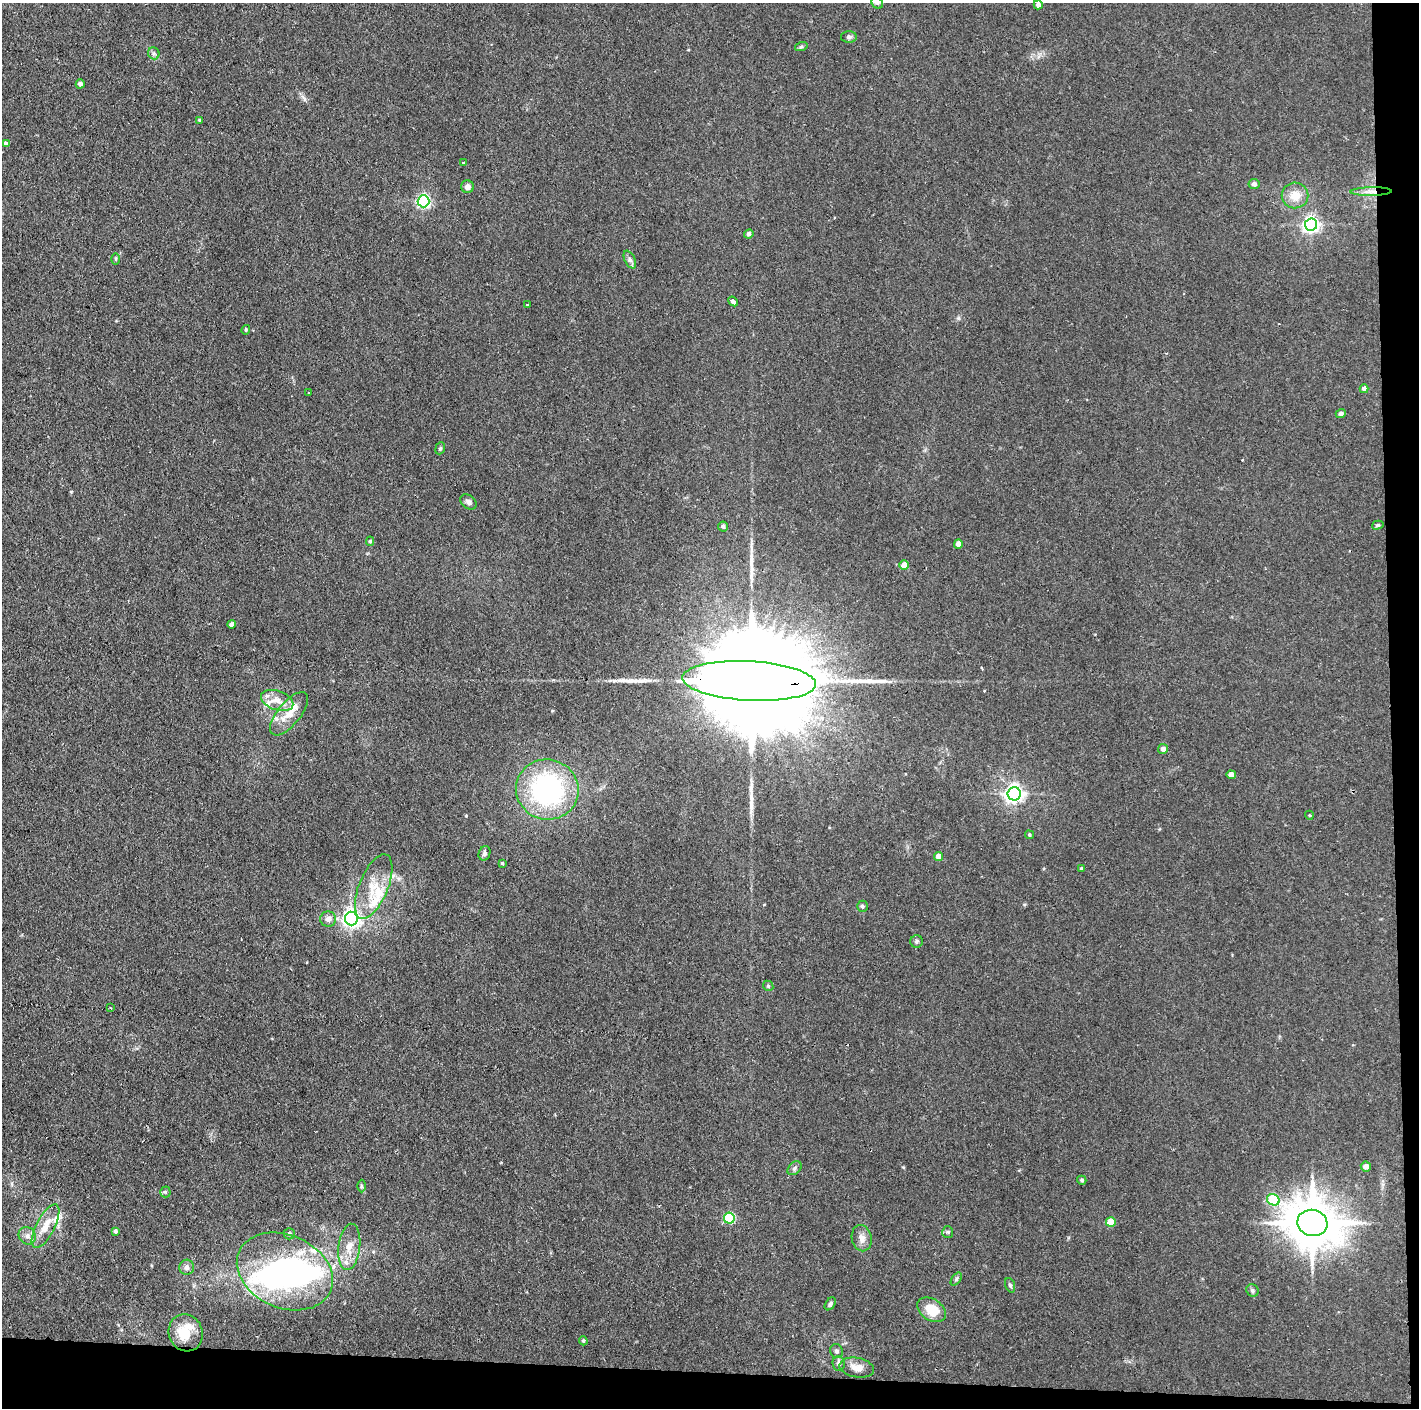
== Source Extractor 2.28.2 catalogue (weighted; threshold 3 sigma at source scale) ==
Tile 9 of 3 x 3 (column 3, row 3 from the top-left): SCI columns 2834-4250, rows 1-1406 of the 4250 x 4220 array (HDU 1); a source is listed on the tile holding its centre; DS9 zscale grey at full resolution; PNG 1421 x 1410 px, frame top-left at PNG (2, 3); each listed source drawn as its Kron ellipse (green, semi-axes under 4 px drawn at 4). Shown black and unused: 5% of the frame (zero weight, under 2 of 3 exposures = <1% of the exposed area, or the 3 px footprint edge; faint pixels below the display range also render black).
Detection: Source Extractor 2.28.2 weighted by HDU 2 'WHT'; one run over the whole footprint, this tile lists its part. Background 0.0464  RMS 0.0053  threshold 0.0237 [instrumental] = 3 sigma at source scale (4.5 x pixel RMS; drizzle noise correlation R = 1.50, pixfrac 1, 0.05/0.05 arcsec/px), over >= 5 px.
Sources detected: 95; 2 inside a brighter object's white glare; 1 cosmic-ray / hot-pixel residue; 3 long thin detections or spike segments (spike, bleed or trail) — neither listed nor drawn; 9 inside a brighter listed object's ellipse — not listed separately; the other 80 listed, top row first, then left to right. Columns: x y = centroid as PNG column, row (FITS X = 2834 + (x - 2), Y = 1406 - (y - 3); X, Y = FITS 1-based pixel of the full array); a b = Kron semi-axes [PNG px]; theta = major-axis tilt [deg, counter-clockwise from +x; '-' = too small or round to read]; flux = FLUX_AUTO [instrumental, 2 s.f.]
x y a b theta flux
877 3 6 5 - 1
1038 5 4 4 - 1.7
849 37 8 5 0 1.2
801 47 6 4 18 0.73
154 53 6 5 - 1.1
80 84 4 4 - 1.8
199 120 4 3 - 0.57
6 144 4 4 - 1.7
463 163 3 2 - 0.58
1254 184 5 5 - 1.6
467 187 6 6 - 2.7
1371 192 20 4 1 3.4
1295 195 13 13 - 7.3
423 201 6 6 - 97
1311 225 6 6 - 170
749 234 5 4 - 1.5
116 259 6 4 89 0.75
630 260 9 5 -63 1.5
733 301 5 3 - 4.1
528 305 3 3 - 1.2
246 330 5 4 - 0.64
1364 389 4 4 - 2.5
308 393 3 2 - 0.38
1341 414 5 4 - 1.3
440 448 6 4 68 0.81
469 502 9 6 -40 1.7
1378 525 6 4 16 0.73
723 526 5 5 - 1.1
370 541 4 4 - 0.7
958 544 4 4 - 4.4
904 565 5 4 - 7.4
231 624 4 4 - 1.6
749 681 67 19 -3 33000
277 700 17 9 -18 5.5
289 714 26 11 51 8.9
1163 749 5 5 - 2.2
1231 775 4 4 - 4.3
547 790 31 30 - 90
1014 794 6 6 - 240
1309 815 4 3 - 0.41
1029 835 4 4 - 0.66
484 853 7 5 71 1.5
938 857 4 4 - 4.7
502 863 4 4 - 0.64
1081 869 4 4 - 0.65
374 887 34 14 67 14
862 906 5 5 - 1.1
351 918 7 6 - 220
328 919 8 7 - 3
917 941 6 6 - 1
768 986 6 4 -47 0.73
110 1008 3 2 - 0.78
1366 1167 5 5 - 2.9
794 1168 8 5 43 1.3
1082 1180 5 4 - 0.88
361 1186 6 4 -89 0.7
165 1192 5 5 - 0.7
1273 1200 6 5 - 50
729 1218 5 5 - 38
1111 1222 5 5 - 11
1312 1223 15 13 -18 2200
45 1226 24 9 63 8.3
115 1231 4 4 - 1.2
948 1232 6 5 - 0.77
289 1234 5 5 - 1.1
27 1236 9 8 - 2.8
862 1238 13 10 -79 3.8
349 1247 23 11 83 7.4
187 1267 7 7 - 2.2
285 1271 50 36 -23 120
956 1279 7 4 54 0.86
1010 1285 7 5 -69 1
1252 1290 6 6 - 1.1
830 1304 7 4 53 1.2
931 1310 15 10 -33 11
186 1333 19 17 -67 12
583 1341 4 3 - 0.62
836 1351 7 6 - 1.2
839 1363 7 6 - 1.6
857 1368 17 9 -10 4.2
Overlapping masked pixels (flux is a lower limit): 2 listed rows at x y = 1371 192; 749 681
Isophote crosses this tile's border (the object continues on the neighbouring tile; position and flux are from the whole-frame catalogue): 1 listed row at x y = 877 3